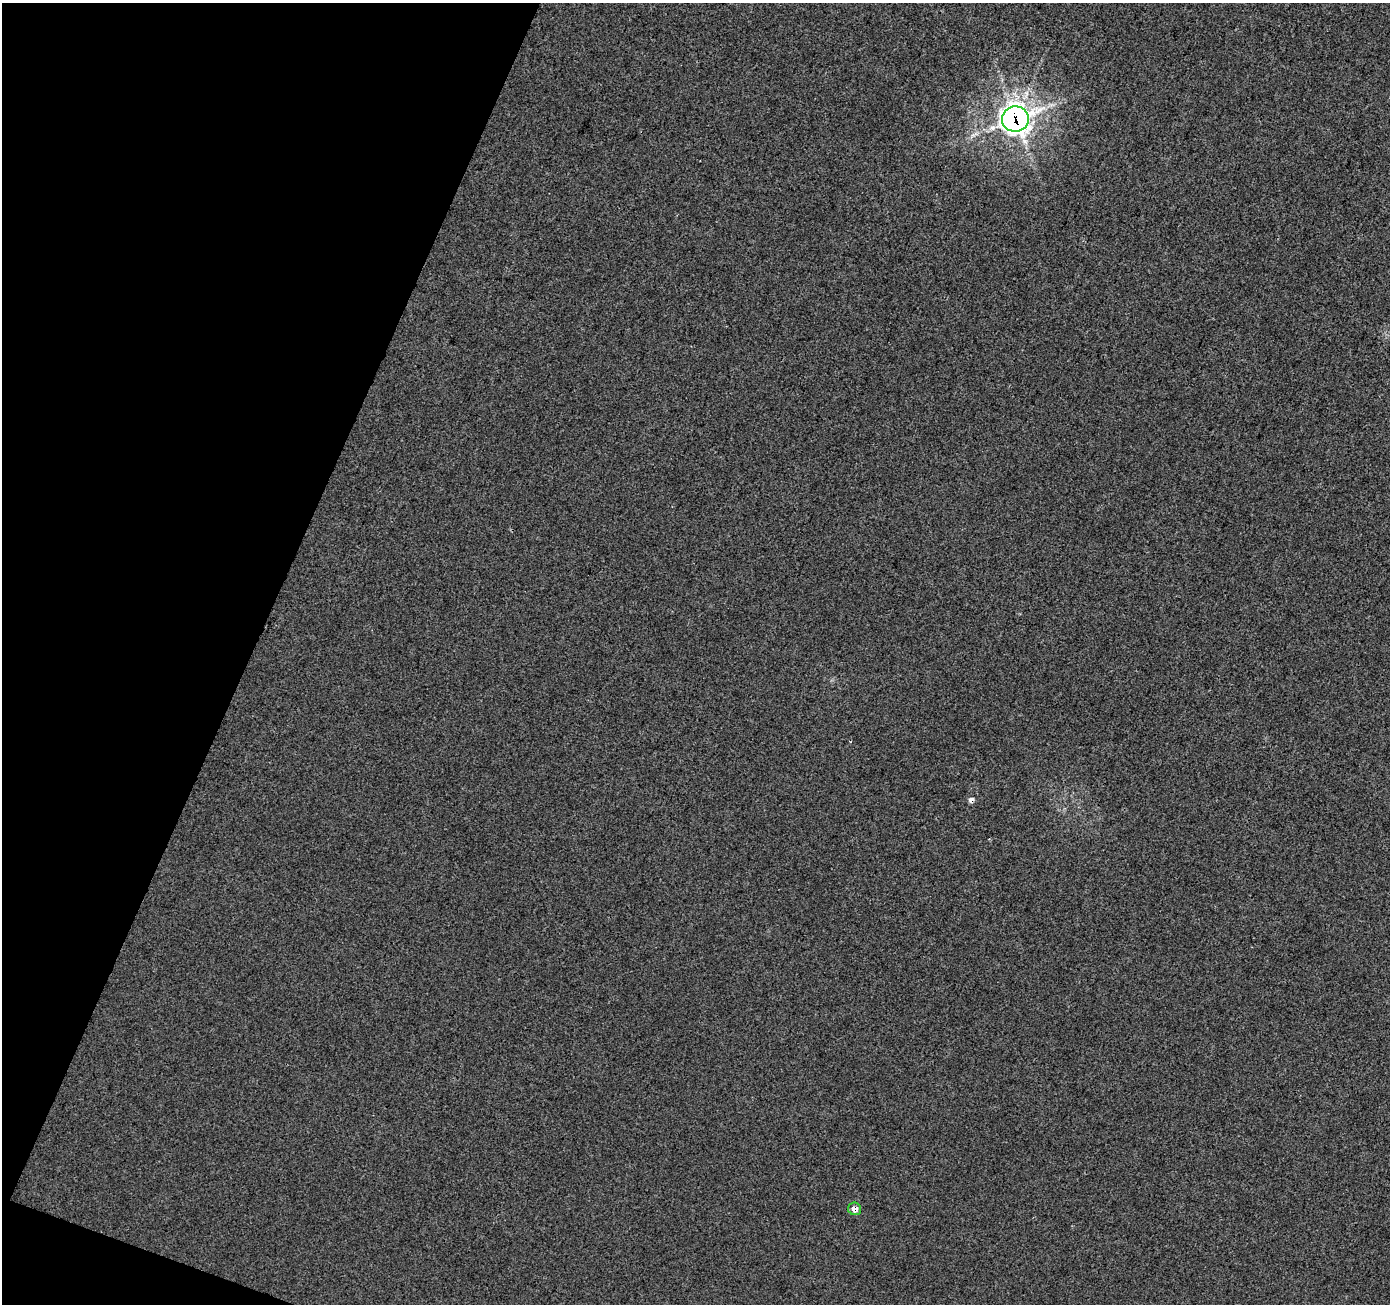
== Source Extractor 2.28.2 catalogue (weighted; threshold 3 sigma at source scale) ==
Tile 9 of 4 x 4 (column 1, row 3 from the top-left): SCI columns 9-1396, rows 1577-2878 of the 5562 x 5693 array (HDU 1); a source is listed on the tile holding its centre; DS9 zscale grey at full resolution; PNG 1392 x 1306 px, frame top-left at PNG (2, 3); each listed source drawn as its Kron ellipse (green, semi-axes under 4 px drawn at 4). Shown black and unused: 19% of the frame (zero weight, under 3 of 4 exposures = <1% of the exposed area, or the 3 px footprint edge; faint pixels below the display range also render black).
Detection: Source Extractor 2.28.2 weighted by HDU 2 'WHT'; one run over the whole footprint, this tile lists its part. Background 0.00192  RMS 0.0027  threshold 0.0123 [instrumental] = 3 sigma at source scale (4.5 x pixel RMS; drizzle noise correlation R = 1.50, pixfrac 1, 0.0396/0.0396 arcsec/px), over >= 5 px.
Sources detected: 3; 1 cosmic-ray / hot-pixel residue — neither listed nor drawn; the other 2 listed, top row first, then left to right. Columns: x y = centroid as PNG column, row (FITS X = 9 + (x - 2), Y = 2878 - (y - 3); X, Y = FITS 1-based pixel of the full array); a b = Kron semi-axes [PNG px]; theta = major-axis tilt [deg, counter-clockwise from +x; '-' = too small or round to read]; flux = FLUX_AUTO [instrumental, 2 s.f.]
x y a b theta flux
1015 119 13 12 - 230
855 1209 6 6 - 1.8
Overlapping masked pixels (flux is a lower limit): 2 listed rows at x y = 1015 119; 855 1209